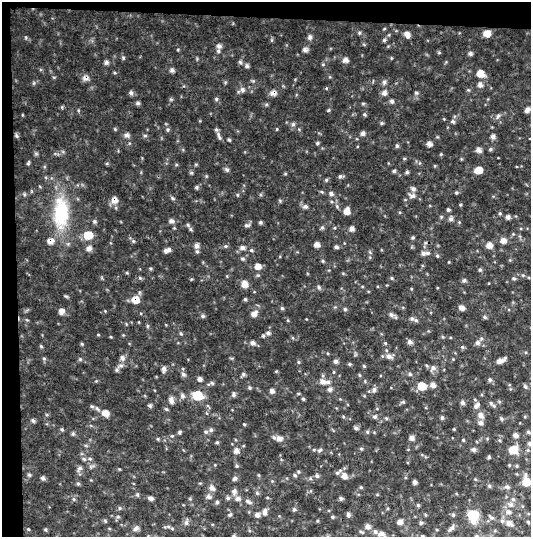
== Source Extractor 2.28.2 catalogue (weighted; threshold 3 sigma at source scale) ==
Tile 1 of 2 x 2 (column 1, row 1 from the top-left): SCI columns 32-560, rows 536-1070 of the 1121 x 1070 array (HDU 1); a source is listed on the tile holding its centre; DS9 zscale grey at full resolution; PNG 533 x 539 px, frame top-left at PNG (2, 2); no overlay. Shown black and unused: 6% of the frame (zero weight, under 3 of 4 exposures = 2% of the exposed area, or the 3 px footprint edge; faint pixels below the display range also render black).
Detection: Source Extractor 2.28.2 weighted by HDU 2 'WHT'; one run over the whole footprint, this tile lists its part. Background 0.0513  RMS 0.0095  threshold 0.0426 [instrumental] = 3 sigma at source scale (4.5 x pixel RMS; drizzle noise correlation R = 1.50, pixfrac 1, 0.0396/0.0396 arcsec/px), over >= 5 px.
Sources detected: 267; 11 inside a brighter listed object's ellipse — not listed separately; the other 256 listed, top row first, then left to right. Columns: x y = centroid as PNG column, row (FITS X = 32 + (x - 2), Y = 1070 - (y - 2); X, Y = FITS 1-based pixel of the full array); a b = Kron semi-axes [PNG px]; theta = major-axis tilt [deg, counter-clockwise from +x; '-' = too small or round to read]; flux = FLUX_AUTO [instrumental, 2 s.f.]
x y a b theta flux
487 34 7 6 - 7.3
407 35 7 5 -51 4.2
310 37 7 6 - 2.3
384 40 5 5 - 1.3
219 46 7 5 -26 2.6
305 50 6 5 - 2.9
439 53 5 3 - 0.87
470 54 5 5 - 2.1
123 58 5 4 - 1.2
345 60 6 5 - 3.8
106 62 6 6 - 2
240 62 5 5 - 1.7
323 64 5 3 - 0.92
247 66 5 5 - 2
172 70 6 5 - 2.3
481 74 8 7 - 8.9
86 78 9 7 7 3.7
384 82 6 5 - 2.2
480 85 8 6 -79 3.2
242 90 7 6 - 2.5
131 93 6 5 - 2.3
273 93 7 6 - 4.4
384 93 7 6 - 3.5
416 93 5 4 - 1.4
216 99 5 4 - 1.4
392 101 6 5 - 2.1
138 103 6 4 14 1.7
363 103 5 3 - 0.95
328 110 5 4 - 1.1
527 110 7 5 58 3
364 114 5 4 - 1.2
498 116 8 5 60 2
453 121 6 5 - 1.6
293 124 5 5 - 1.8
277 129 5 3 - 0.67
168 130 6 4 90 1.3
363 133 6 5 - 2.7
126 135 8 5 -1 2.8
145 135 6 4 0 1.2
16 136 6 5 - 1.5
219 136 14 5 -67 2.9
493 137 6 5 - 2.5
229 140 5 4 - 1.1
317 143 5 4 - 1.2
429 144 6 5 - 3.2
397 146 5 4 - 1.4
490 149 5 4 - 1.4
479 150 7 5 -29 3.3
441 154 5 4 - 0.87
28 163 7 3 55 1.1
227 170 7 5 -43 2.1
478 170 8 6 22 8.7
394 171 5 4 - 1.5
407 172 4 4 - 1.5
285 174 5 3 - 0.88
340 176 6 5 - 1.7
326 180 5 4 - 1.2
197 187 5 4 - 1.5
413 189 7 6 - 2.9
322 192 5 4 - 1.1
456 193 5 4 - 1.1
331 194 6 5 - 2.3
412 196 10 7 -9 3.6
173 198 6 4 -22 1.4
114 200 9 8 - 5.8
280 201 5 4 - 1
305 207 7 6 - 2.4
448 210 4 4 - 1.5
347 211 6 6 - 7.2
61 213 41 20 86 55
508 217 5 5 - 2.5
451 219 6 6 - 2.6
94 221 6 5 - 1.5
171 221 7 6 - 2.7
260 222 4 4 - 1.5
247 225 8 4 9 1.9
322 227 5 4 - 1.7
190 229 6 4 -89 1.3
352 229 5 5 - 4
88 235 8 7 - 19
413 238 5 4 - 1.2
133 241 6 5 - 1.4
503 241 6 6 - 5.1
317 245 6 5 - 3.8
489 245 6 6 - 6
196 246 6 6 - 3.2
225 246 6 5 - 1.4
336 247 5 4 - 2
89 248 7 6 - 3.7
242 248 6 5 - 3.3
169 249 6 6 - 2.4
251 250 5 4 - 1.3
423 253 8 6 -4 2.6
437 256 5 4 - 1.2
243 259 6 4 -2 1.5
323 261 5 4 - 1.1
258 266 6 5 - 6.7
151 268 5 4 - 1
480 270 5 4 - 1.3
127 273 5 3 - 0.98
140 278 5 4 - 1.2
392 278 5 4 - 1
514 278 5 5 - 1.4
464 280 5 5 - 1.9
245 284 8 7 - 6
319 287 6 5 - 1.7
66 296 6 3 -19 1.1
245 299 5 4 - 1.3
136 300 9 8 - 8.8
282 308 4 4 - 1.4
462 308 6 5 - 4.3
345 309 4 4 - 1.5
61 311 7 7 - 3.9
254 314 8 6 34 4.9
391 314 6 6 - 2.5
203 316 6 4 -17 1.7
485 317 5 4 - 1.4
412 319 7 6 - 2.6
147 326 6 4 90 1.2
268 333 6 5 - 2.2
181 334 5 3 - 1
98 335 5 3 - 0.77
410 342 5 5 - 3.2
253 343 6 6 - 3.1
385 343 4 4 - 0.98
478 343 7 6 - 3.2
82 344 5 4 - 0.98
41 346 5 4 - 1.1
462 347 5 5 - 1.3
389 356 8 6 -30 3.9
44 358 6 4 -2 1.2
122 358 7 6 - 3.1
80 359 5 5 - 1.3
336 361 5 4 - 2.7
500 361 8 5 16 5.2
298 362 5 3 - 0.94
349 364 4 3 - 1.3
121 365 7 6 - 3
364 366 5 3 - 0.85
433 368 8 7 - 3.3
164 369 7 5 83 3.1
183 374 7 5 -33 2.2
243 374 5 5 - 1.7
410 374 5 5 - 1.4
200 379 5 5 - 2.7
490 380 6 5 - 2
323 382 7 6 - 4.9
433 385 6 6 - 4.1
422 386 6 6 - 19
525 386 6 5 - 1.7
250 388 5 3 - 1.1
329 389 5 5 - 2.8
374 389 7 5 88 2.3
272 391 5 5 - 3.1
197 395 7 6 - 34
234 395 6 5 - 2.1
182 396 7 6 - 2.3
303 399 4 4 - 1.2
171 400 8 5 -79 4
403 402 6 4 0 1.2
462 403 5 5 - 2.7
491 403 7 5 -49 2
92 406 6 5 - 1.7
150 406 5 4 - 1.7
476 406 9 6 47 3.5
166 409 5 4 - 1.2
105 413 8 7 - 7.3
481 415 9 7 -60 4.8
375 417 6 5 - 2
386 418 5 4 - 1.1
442 418 5 4 - 1.5
501 419 6 4 -56 1.4
33 420 6 4 -63 1.7
244 424 4 3 - 0.79
356 428 5 4 - 2.3
62 429 5 5 - 1.3
454 429 4 4 - 0.73
211 430 6 6 - 1.8
180 432 6 4 88 1.1
528 432 6 4 -37 1.5
73 434 6 5 - 1.5
515 435 5 4 - 3.6
172 436 4 3 - 0.86
411 438 5 5 - 3.7
158 439 5 3 - 0.84
279 439 7 6 - 5.1
499 440 5 3 - 0.98
217 442 4 4 - 1.1
530 443 6 5 - 2.6
361 449 5 4 - 1.2
473 449 6 5 - 2.5
314 450 5 3 - 1
320 450 8 4 28 1.6
513 450 8 6 27 16
236 451 6 6 - 4.3
489 457 4 3 - 1.2
84 459 7 4 -45 1.9
90 459 6 4 -18 1.2
509 465 5 3 - 0.76
237 466 5 4 - 1.1
79 469 8 6 50 2.6
337 473 7 5 3 1.7
29 475 6 4 -43 1.3
295 475 6 4 -24 1.4
317 476 6 5 - 1.7
344 476 7 6 - 5.8
43 478 6 5 - 2
235 478 7 5 44 2
475 479 5 4 - 0.87
415 482 4 4 - 2.6
526 482 7 6 - 15
78 484 5 5 - 1.3
489 486 5 5 - 1.2
361 487 5 4 - 1.1
507 487 7 5 -22 2.1
212 488 7 6 - 3.6
234 491 8 7 - 3
257 493 5 5 - 1.5
137 495 5 4 - 1.2
208 497 7 6 - 2.6
151 498 6 4 -8 2.9
228 498 5 5 - 1.4
341 498 4 4 - 2.2
74 499 6 4 -89 1.3
238 499 8 6 5 3.5
513 499 6 6 - 1.9
217 502 5 4 - 1.5
248 502 11 5 -28 2.8
418 505 4 4 - 1.3
511 505 8 6 -13 3
119 508 6 4 90 1
294 509 5 4 - 1.5
265 512 9 5 85 3.3
509 512 7 7 - 3.4
230 515 6 4 48 1.5
257 515 6 5 - 3.1
348 515 6 4 90 2.2
453 515 5 4 - 1.2
473 515 8 7 - 42
332 517 4 4 - 1.1
491 517 9 4 -26 1.7
105 521 5 4 - 1.1
400 522 6 5 - 3.8
528 522 5 4 - 1
186 523 7 5 79 2.5
421 523 5 4 - 1.5
509 523 9 7 -32 4.9
168 526 6 4 -19 1.5
368 527 7 6 - 3.9
136 528 7 6 - 3.2
452 528 9 5 43 2.7
28 529 5 3 - 0.84
46 530 5 3 - 1
382 534 9 6 -25 3.9
234 536 4 4 - 1.3
422 536 4 4 - 1.1
Overlapping masked pixels (flux is a lower limit): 4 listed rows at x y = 86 78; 273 93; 114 200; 136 300
Isophote crosses this tile's border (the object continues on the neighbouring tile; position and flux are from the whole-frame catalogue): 4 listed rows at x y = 530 443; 382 534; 234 536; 422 536